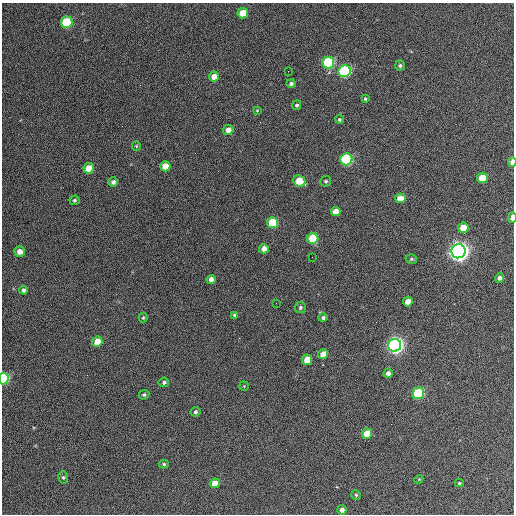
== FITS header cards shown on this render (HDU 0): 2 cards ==
NAXIS1  =                  512 / Axis length
NAXIS2  =                  512 / Axis length

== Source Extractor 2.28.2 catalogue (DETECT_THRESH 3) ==
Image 512 x 512 px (HDU 0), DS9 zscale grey, 1 PNG px = 1 image px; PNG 516 x 516 px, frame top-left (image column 1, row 512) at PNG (2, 3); each listed source drawn as its Kron ellipse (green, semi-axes under 4 px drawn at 4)
Background 391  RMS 21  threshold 64.1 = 3 sigma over >= 5 px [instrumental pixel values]
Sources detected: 62; all 62 listed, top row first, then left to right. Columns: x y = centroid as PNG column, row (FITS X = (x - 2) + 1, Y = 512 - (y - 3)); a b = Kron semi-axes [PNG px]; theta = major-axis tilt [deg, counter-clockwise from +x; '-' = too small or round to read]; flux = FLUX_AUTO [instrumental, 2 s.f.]
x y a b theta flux
243 13 5 5 - 3.0e+04
67 22 6 5 - 8.0e+04
328 63 6 6 - 1.4e+05
400 65 5 5 - 2.8e+03
288 71 2 2 - 6.5e+02
345 71 6 6 - 1.9e+05
214 77 5 5 - 1.5e+04
291 84 4 4 - 3.4e+03
365 99 3 3 - 1.9e+03
297 105 5 4 - 2.8e+03
257 110 4 4 - 1.1e+03
339 119 4 4 - 2.1e+03
228 130 5 5 - 1.0e+04
136 146 5 4 - 1.6e+03
346 159 6 6 - 1.7e+05
512 162 5 3 - 1.1e+04
165 166 5 5 - 2.0e+04
89 168 5 5 - 2.3e+04
482 178 5 5 - 3.7e+04
299 181 6 5 - 3.2e+04
326 181 5 5 - 2.6e+03
113 182 5 4 - 4.7e+03
400 198 5 5 - 1.8e+04
74 200 5 5 - 2.6e+03
336 211 5 4 - 1.4e+04
512 218 5 3 - 1.1e+04
273 223 5 5 - 6.4e+04
463 228 5 5 - 2.4e+04
313 238 5 5 - 5.9e+04
264 249 5 4 - 1.1e+04
458 251 7 7 - 1.1e+06
20 252 5 5 - 1.1e+04
312 257 2 2 - 6.5e+02
411 259 6 4 -15 2.3e+03
499 278 5 4 - 4.9e+03
211 279 4 4 - 7.7e+03
23 290 4 4 - 3.3e+03
408 302 5 4 - 1.6e+04
276 303 2 2 - 7.6e+02
300 307 5 5 - 3.0e+03
235 315 4 4 - 3.1e+03
143 318 5 4 - 1.9e+03
323 318 5 4 - 3.3e+03
97 342 5 5 - 2.3e+04
395 345 6 6 - 7.1e+05
323 354 5 5 - 1.7e+04
307 360 5 5 - 2.2e+04
388 373 5 4 - 5.3e+03
4 379 6 5 - 1.3e+05
164 382 5 5 - 3.1e+03
244 386 5 4 - 1.4e+03
418 393 6 5 - 1.0e+05
144 395 5 4 - 2.6e+03
195 412 5 4 - 2.9e+03
367 434 5 5 - 2.5e+04
164 464 5 4 - 2.1e+03
63 477 6 5 - 2.7e+03
419 479 4 3 - 1.3e+03
215 483 5 4 - 1.4e+04
459 483 4 4 - 1.6e+03
356 495 5 5 - 2.2e+03
342 510 5 4 - 7.3e+03
At the frame edge (FLAGS 8, measured only in part): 3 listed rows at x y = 512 162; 512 218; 4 379